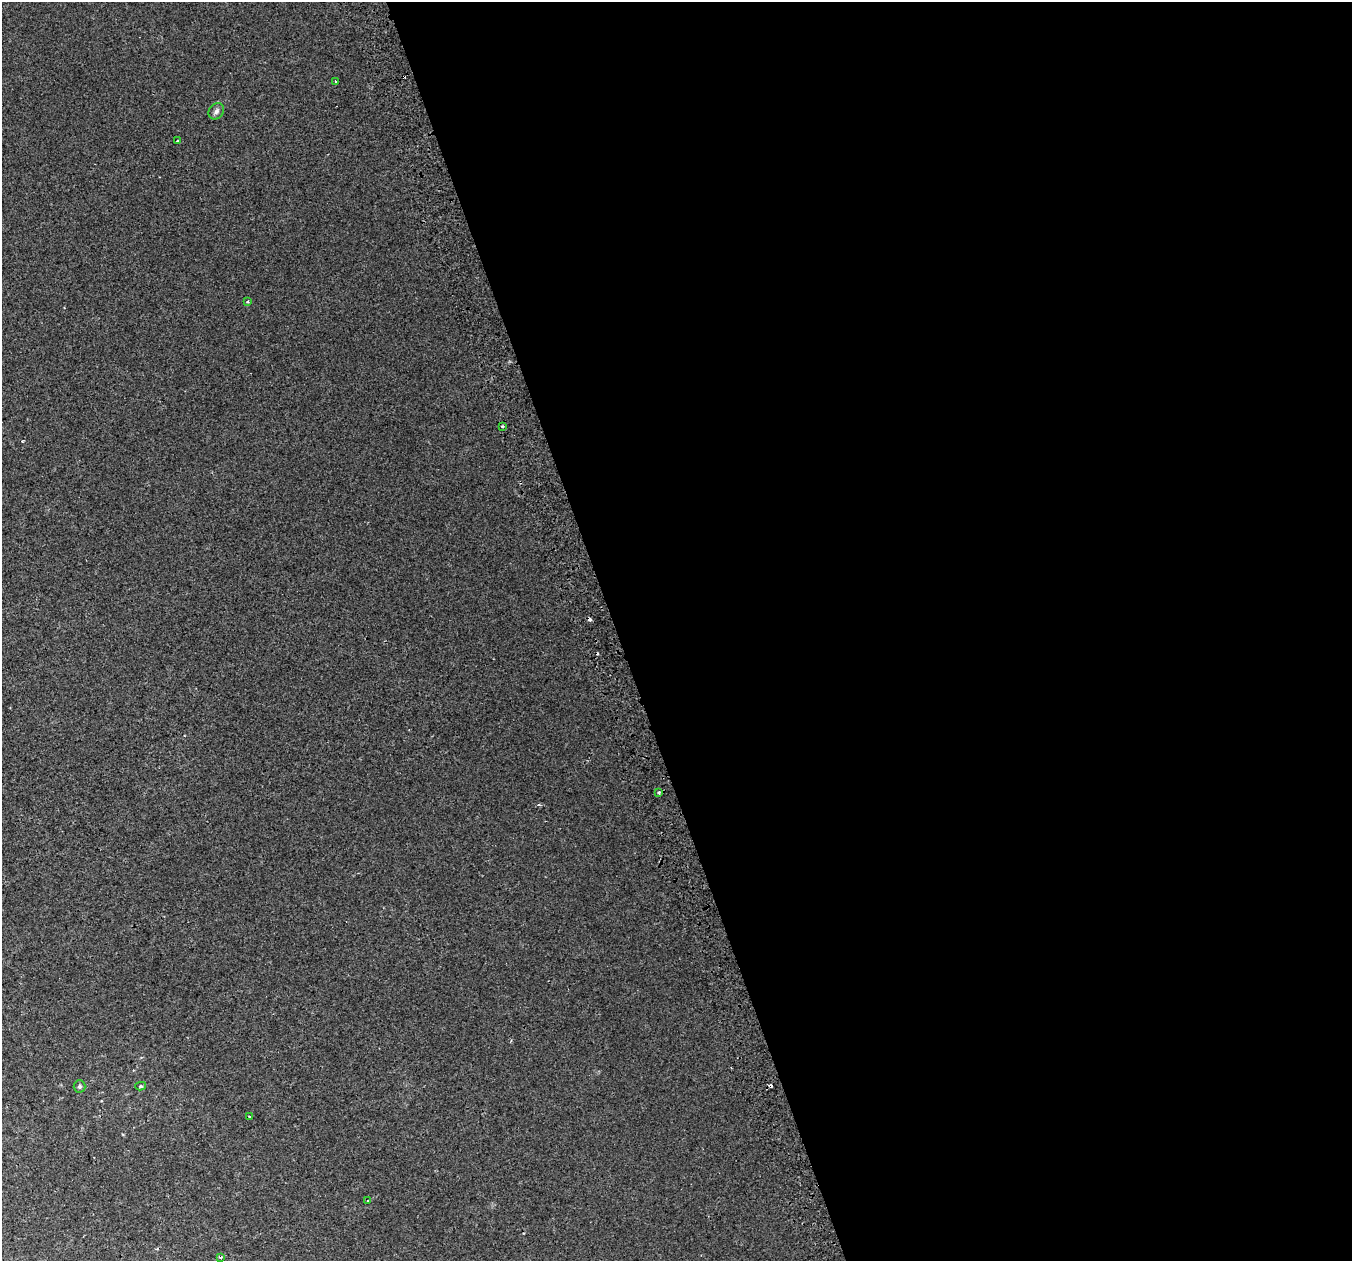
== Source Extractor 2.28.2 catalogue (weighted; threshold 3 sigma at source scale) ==
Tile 8 of 4 x 4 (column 4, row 2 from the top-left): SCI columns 4094-5443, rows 2655-3913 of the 5483 x 5253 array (HDU 1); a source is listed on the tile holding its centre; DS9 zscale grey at full resolution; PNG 1354 x 1263 px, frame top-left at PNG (2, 2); each listed source drawn as its Kron ellipse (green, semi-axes under 4 px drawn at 4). Shown black and unused: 55% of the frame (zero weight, under 2 of 3 exposures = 2% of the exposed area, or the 3 px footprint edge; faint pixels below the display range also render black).
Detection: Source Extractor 2.28.2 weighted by HDU 2 'WHT'; one run over the whole footprint, this tile lists its part. Background 0.00652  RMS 0.006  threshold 0.0272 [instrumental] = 3 sigma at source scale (4.5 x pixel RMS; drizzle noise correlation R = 1.50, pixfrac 1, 0.0396/0.0396 arcsec/px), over >= 5 px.
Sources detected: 16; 5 cosmic-ray / hot-pixel residue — neither listed nor drawn; the other 11 listed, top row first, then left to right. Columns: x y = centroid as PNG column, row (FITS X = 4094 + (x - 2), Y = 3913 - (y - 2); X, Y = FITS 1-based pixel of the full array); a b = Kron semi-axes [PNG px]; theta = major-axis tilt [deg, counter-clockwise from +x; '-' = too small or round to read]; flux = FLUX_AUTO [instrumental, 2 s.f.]
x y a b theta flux
335 81 3 3 - 1
216 111 9 7 47 2
177 141 3 2 - 0.49
247 302 3 3 - 1.3
502 426 3 3 - 1
659 792 3 3 - 0.7
79 1086 6 6 - 1
141 1086 5 4 - 0.96
249 1117 3 3 - 1.6
368 1201 3 3 - 1.4
220 1257 4 3 - 0.88